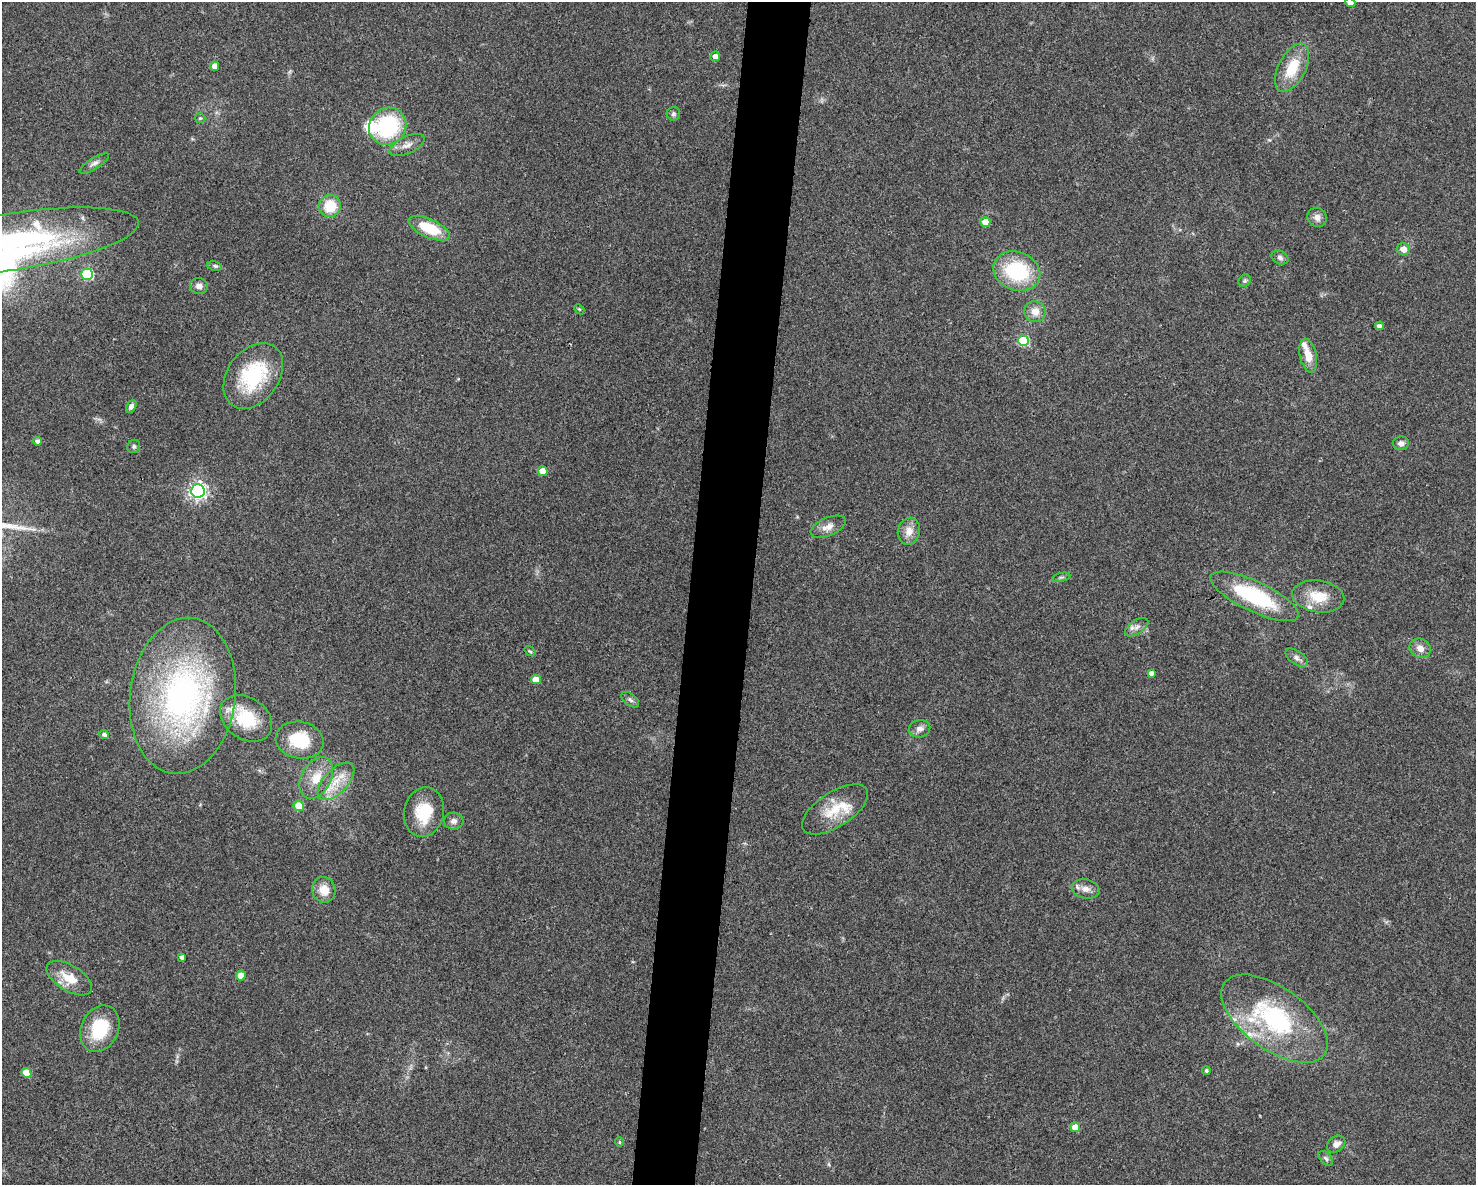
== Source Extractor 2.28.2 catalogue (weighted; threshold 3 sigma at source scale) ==
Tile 5 of 3 x 4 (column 2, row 2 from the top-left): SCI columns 1701-3174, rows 2370-3552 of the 4759 x 4740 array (HDU 1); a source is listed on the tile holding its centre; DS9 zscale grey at full resolution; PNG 1478 x 1187 px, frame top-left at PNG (2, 2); each listed source drawn as its Kron ellipse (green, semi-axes under 4 px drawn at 4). Shown black and unused: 4% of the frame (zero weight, under 3 of 4 exposures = <1% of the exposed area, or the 3 px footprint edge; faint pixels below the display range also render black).
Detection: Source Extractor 2.28.2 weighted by HDU 2 'WHT'; one run over the whole footprint, this tile lists its part. Background 0.0622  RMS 0.0051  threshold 0.023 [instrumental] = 3 sigma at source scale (4.5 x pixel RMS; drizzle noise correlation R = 1.50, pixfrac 1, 0.05/0.05 arcsec/px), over >= 5 px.
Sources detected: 77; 1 inside a brighter object's white glare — neither listed nor drawn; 7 inside a brighter listed object's ellipse — not listed separately; the other 69 listed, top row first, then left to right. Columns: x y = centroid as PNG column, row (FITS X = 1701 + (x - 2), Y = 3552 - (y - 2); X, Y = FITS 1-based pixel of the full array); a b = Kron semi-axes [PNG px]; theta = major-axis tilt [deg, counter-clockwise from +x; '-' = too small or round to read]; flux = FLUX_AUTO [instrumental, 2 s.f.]
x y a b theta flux
1350 3 5 4 - 3
715 56 5 5 - 2.7
215 66 4 4 - 5.6
1292 68 26 13 62 16
673 114 7 6 - 1.2
200 118 5 5 - 0.69
388 126 19 18 - 48
407 145 19 8 24 4.1
94 163 17 5 31 2.2
330 206 11 11 - 14
1317 217 10 9 - 3.2
985 222 5 4 - 7.7
429 228 22 9 -24 18
13 241 127 28 9 140
1403 249 6 6 - 4.2
1280 257 9 6 -25 1.8
215 266 7 5 -10 1
1017 271 24 19 -21 37
87 274 6 5 - 36
1245 281 7 5 46 0.98
199 286 9 8 - 2.5
579 309 6 4 -43 0.66
1035 312 11 10 - 5.2
1379 326 4 4 - 1.5
1023 341 5 5 - 29
1308 356 17 8 -77 7.2
253 376 36 25 54 38
131 406 7 4 61 1.7
37 441 4 4 - 1.7
1401 443 8 7 - 2.3
134 446 7 6 - 1.2
543 471 5 4 - 8
198 491 6 6 - 190
828 527 18 9 23 4.4
909 531 13 11 77 5.2
1061 577 9 3 12 1.1
1254 596 48 15 -25 46
1318 596 26 16 -8 13
1137 627 13 6 34 2.7
1420 648 11 9 -32 4.2
530 651 6 3 -36 0.65
1297 658 13 6 -34 2.2
1151 673 4 4 - 2.3
536 679 5 4 - 7.8
183 696 78 53 82 150
630 700 10 6 -37 1.6
246 718 28 21 -34 23
920 729 11 8 14 2.8
104 734 5 4 - 1.4
300 740 24 18 -11 20
316 778 22 14 61 11
336 781 23 12 46 11
299 806 5 5 - 8.9
835 809 38 17 33 16
424 812 25 20 78 19
454 821 10 8 2 2.4
1085 889 14 9 -12 3.9
324 890 13 11 -71 7
182 957 4 4 - 1.6
241 976 5 5 - 8.7
69 978 25 12 -32 11
1275 1019 62 31 -36 69
100 1029 24 18 65 23
1206 1071 4 4 - 0.96
26 1073 5 5 - 9.8
1075 1127 5 4 - 7
619 1142 5 4 - 0.65
1336 1144 10 7 39 2.9
1326 1158 9 5 -46 1.4
Isophote crosses this tile's border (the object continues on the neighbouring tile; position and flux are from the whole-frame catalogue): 2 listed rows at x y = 1350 3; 13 241